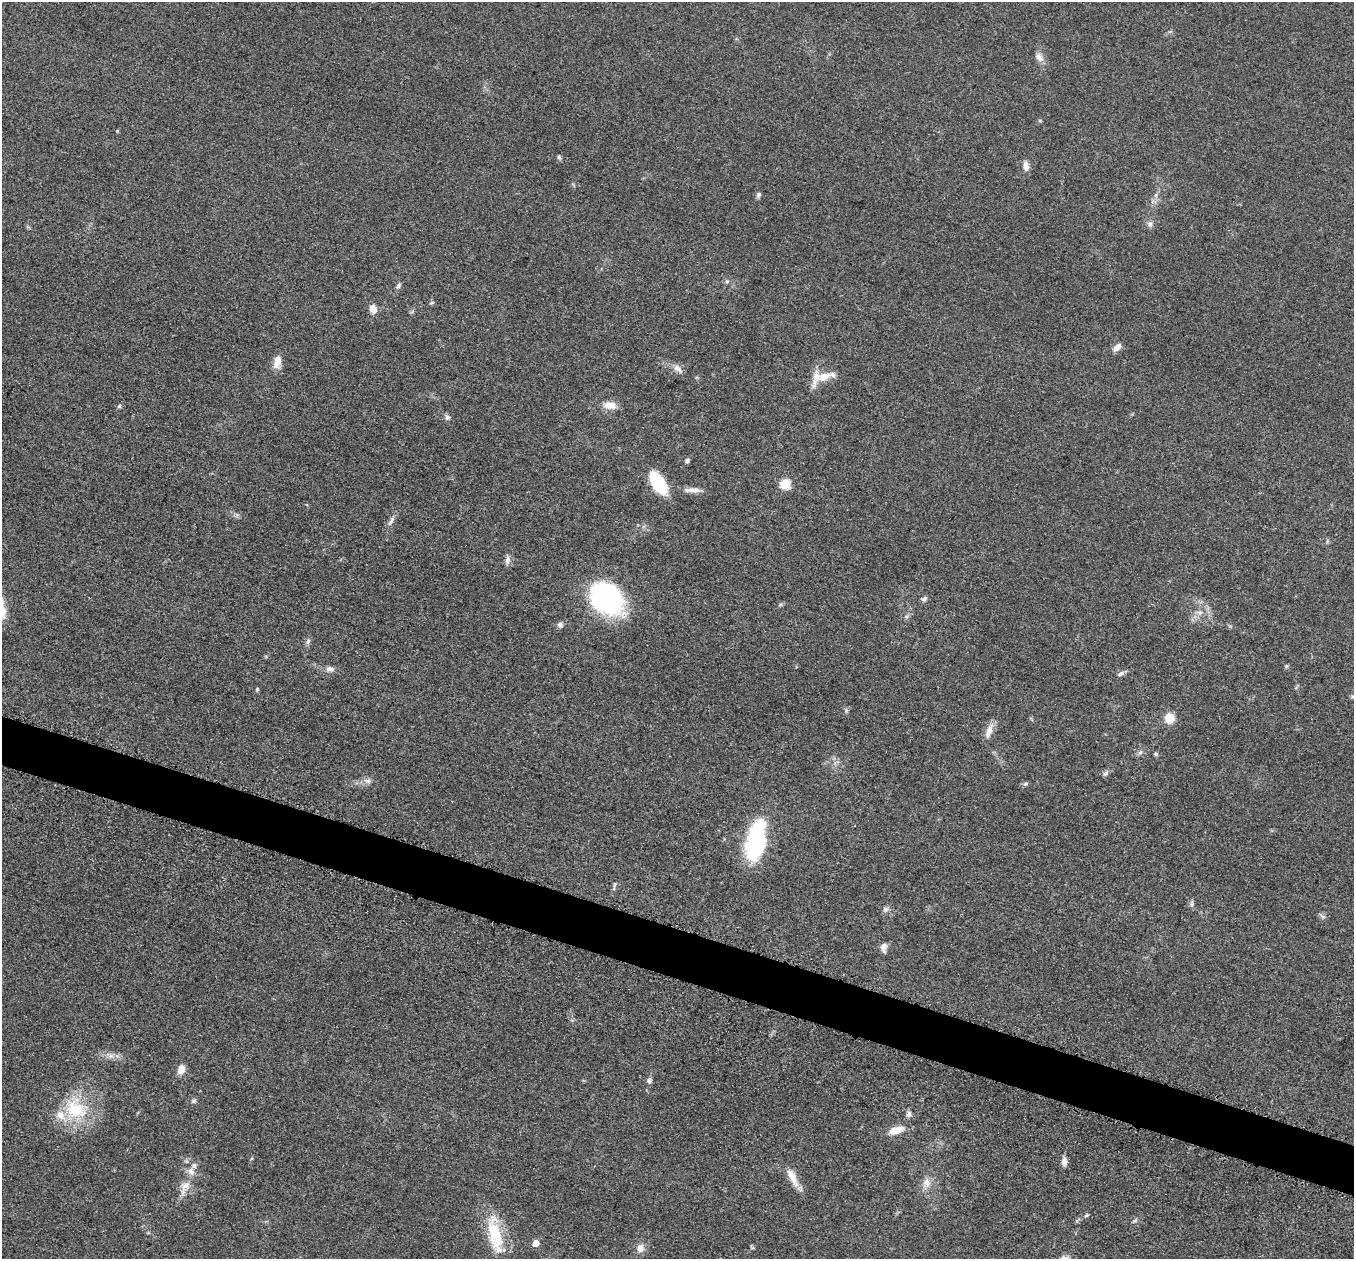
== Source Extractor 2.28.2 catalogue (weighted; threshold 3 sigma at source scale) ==
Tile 6 of 4 x 4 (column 2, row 2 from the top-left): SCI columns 1385-2736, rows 2711-3967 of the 5457 x 5502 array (HDU 1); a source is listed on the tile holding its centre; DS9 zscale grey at full resolution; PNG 1356 x 1261 px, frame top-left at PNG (2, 2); no overlay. Shown black and unused: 4% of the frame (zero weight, under 3 of 5 exposures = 3% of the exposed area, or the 3 px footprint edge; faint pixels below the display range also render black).
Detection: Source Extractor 2.28.2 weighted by HDU 2 'WHT'; one run over the whole footprint, this tile lists its part. Background 0.0534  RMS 0.006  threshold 0.027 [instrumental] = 3 sigma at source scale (4.5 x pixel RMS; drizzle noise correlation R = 1.50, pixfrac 1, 0.05/0.05 arcsec/px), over >= 5 px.
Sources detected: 72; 3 inside a brighter listed object's ellipse — not listed separately; the other 69 listed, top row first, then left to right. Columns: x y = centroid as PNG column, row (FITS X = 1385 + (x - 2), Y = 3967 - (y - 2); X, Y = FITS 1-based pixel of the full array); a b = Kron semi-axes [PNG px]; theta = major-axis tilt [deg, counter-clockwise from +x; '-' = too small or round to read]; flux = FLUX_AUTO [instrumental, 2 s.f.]
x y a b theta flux
1039 57 14 9 -48 3.8
117 131 4 4 - 0.61
559 157 7 5 -79 1.1
1026 166 13 7 -83 3.8
758 195 8 6 70 1.4
1156 195 7 5 48 1.6
1150 224 9 8 - 2.4
727 281 6 5 - 1.3
398 286 9 6 53 1.6
432 303 6 5 - 0.89
373 309 10 8 -74 5
1117 347 11 7 43 3.8
277 362 15 8 81 6.3
678 369 16 7 -41 3.7
823 377 24 12 26 10
610 405 16 9 -6 6.3
119 406 5 5 - 1.1
447 417 9 7 -72 1.7
687 460 7 5 31 1.2
658 483 23 11 -57 34
785 484 6 6 - 33
693 490 24 6 -2 4.7
391 521 17 6 64 2.9
1327 541 6 4 72 0.87
508 560 13 6 87 2.6
606 598 29 22 -38 140
924 599 8 7 - 1.7
780 605 6 4 19 0.91
1199 613 10 7 -5 3.4
906 617 6 4 0 1.1
560 625 7 7 - 1.9
308 642 9 5 55 1.6
1286 666 5 4 - 0.86
330 669 13 7 -10 3.1
1121 673 9 6 22 2
257 689 5 4 - 0.82
1353 697 6 5 - 1
846 710 6 5 - 1.1
1169 718 10 9 - 9.8
989 731 22 8 71 5.6
1140 752 7 5 29 1.5
1156 754 6 5 - 1
836 763 11 5 23 2
1106 773 8 6 52 1.6
367 781 14 6 -11 2.9
1025 784 7 5 17 1.2
756 841 37 17 79 76
615 885 10 3 80 1.2
1192 904 10 4 85 1.3
886 909 8 8 - 2.1
1322 916 10 4 -30 1.3
884 947 11 7 -87 3.5
111 1056 9 7 -15 3
181 1070 11 7 70 5.3
649 1080 8 7 - 1.8
194 1101 7 6 - 1.3
76 1109 35 28 -35 35
909 1114 8 7 - 2.3
896 1130 19 9 17 8.6
1064 1162 10 7 -87 3.4
194 1166 8 6 56 1.9
792 1177 28 9 -62 8.7
926 1183 17 11 78 6.2
185 1186 18 12 66 7.5
1086 1215 6 4 23 0.9
1134 1221 8 4 27 1.1
495 1234 55 17 -79 28
536 1243 5 5 - 6.1
640 1248 10 9 - 4.7
Isophote crosses this tile's border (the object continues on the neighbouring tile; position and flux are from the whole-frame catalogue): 1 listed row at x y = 1353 697